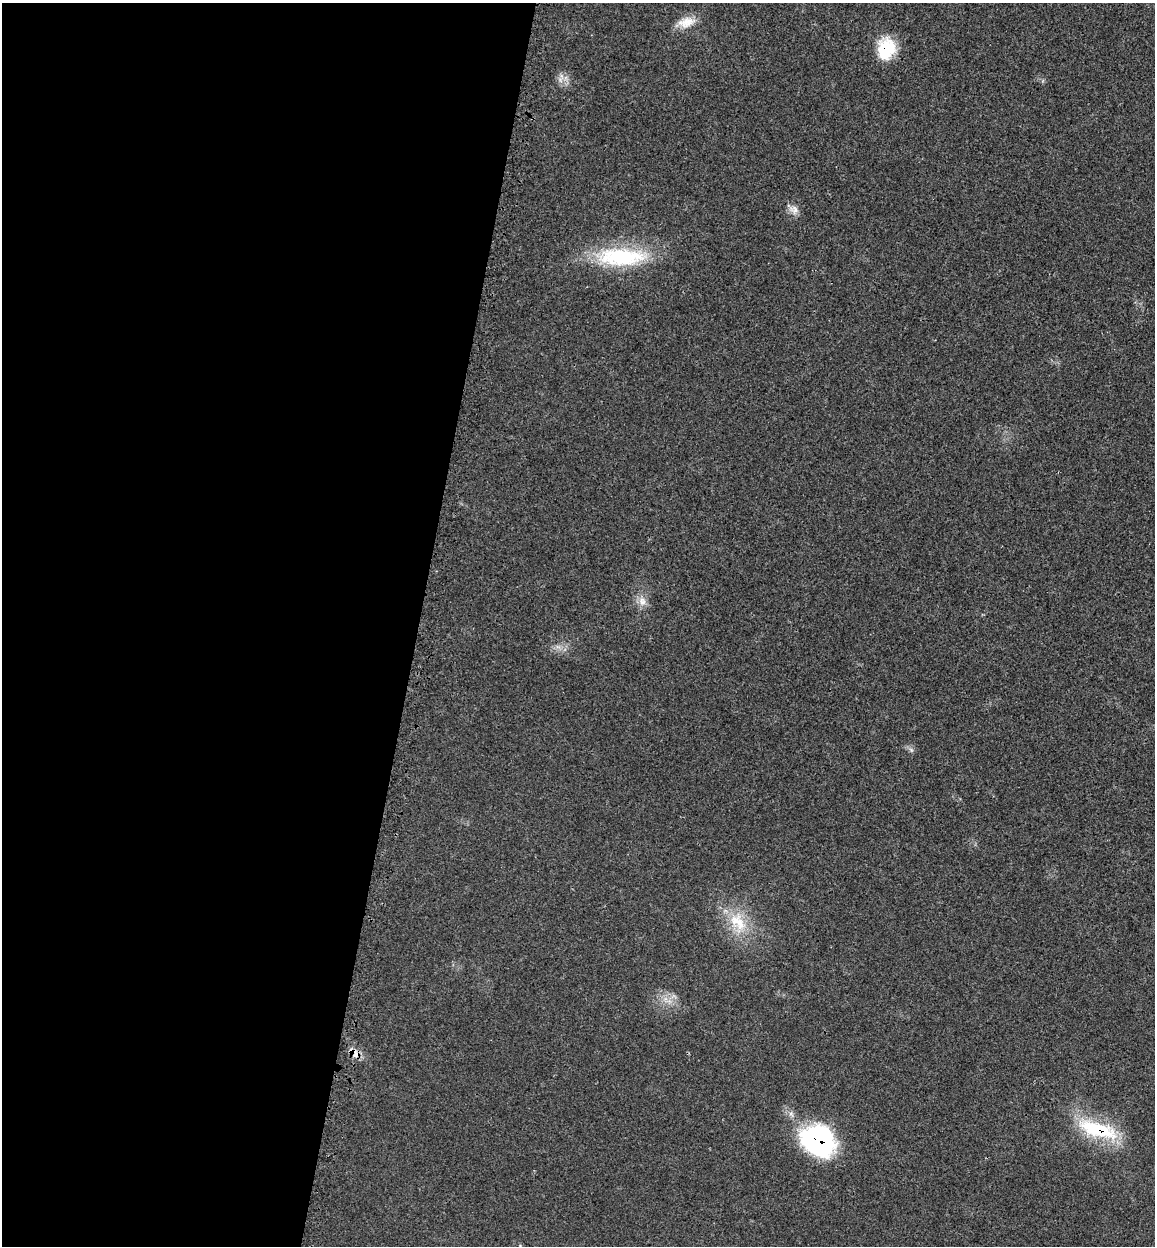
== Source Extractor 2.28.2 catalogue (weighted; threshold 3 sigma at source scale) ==
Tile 5 of 4 x 4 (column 1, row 2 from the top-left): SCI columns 199-1351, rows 2580-3823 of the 5140 x 5154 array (HDU 1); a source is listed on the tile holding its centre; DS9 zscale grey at full resolution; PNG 1157 x 1248 px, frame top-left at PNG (2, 3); no overlay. Shown black and unused: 36% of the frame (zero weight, under 3 of 4 exposures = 8% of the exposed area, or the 3 px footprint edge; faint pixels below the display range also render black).
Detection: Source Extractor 2.28.2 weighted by HDU 2 'WHT'; one run over the whole footprint, this tile lists its part. Background 0.0232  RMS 0.0034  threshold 0.0153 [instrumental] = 3 sigma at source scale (4.5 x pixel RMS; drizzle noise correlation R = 1.50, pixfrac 1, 0.05/0.05 arcsec/px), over >= 5 px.
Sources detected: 13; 2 inside a brighter listed object's ellipse — not listed separately; the other 11 listed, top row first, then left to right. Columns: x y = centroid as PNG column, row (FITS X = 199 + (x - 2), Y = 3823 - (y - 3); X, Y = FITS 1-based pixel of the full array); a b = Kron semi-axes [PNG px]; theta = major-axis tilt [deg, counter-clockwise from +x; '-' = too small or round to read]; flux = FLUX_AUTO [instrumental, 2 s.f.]
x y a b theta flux
686 22 24 13 15 5.2
886 49 25 20 77 13
560 80 8 4 -54 1.1
794 209 14 10 -28 2.3
621 257 67 23 0 31
642 601 13 10 -69 2.7
740 923 31 14 -77 10
665 999 7 4 18 1.2
354 1053 18 8 -41 2.8
1098 1129 56 19 -17 22
818 1140 41 33 -33 41
Overlapping masked pixels (flux is a lower limit): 4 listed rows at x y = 886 49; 354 1053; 1098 1129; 818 1140
Unlisted compact peaks at least as high as the median listed source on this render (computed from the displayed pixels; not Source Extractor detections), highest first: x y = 911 750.